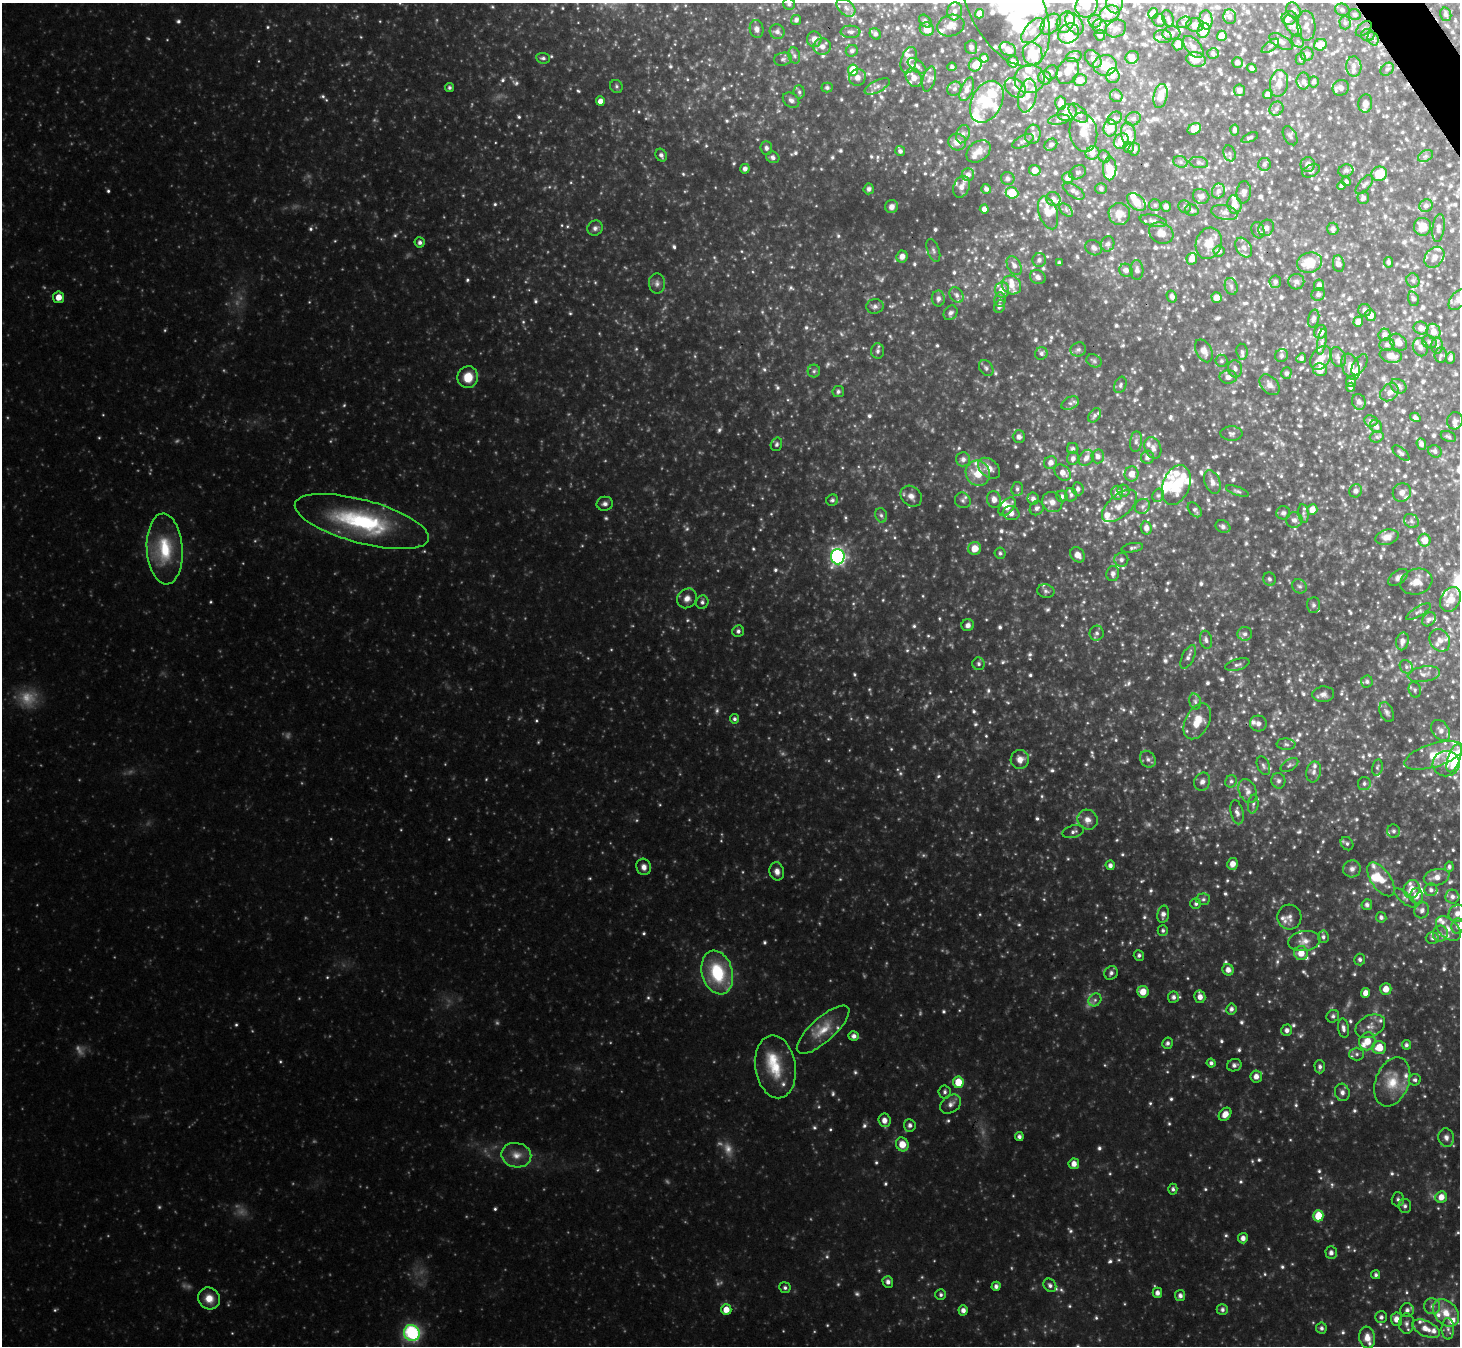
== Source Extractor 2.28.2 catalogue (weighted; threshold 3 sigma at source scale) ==
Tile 10 of 4 x 4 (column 2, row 3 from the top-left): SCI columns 1460-2917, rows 1640-2983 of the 5835 x 5826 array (HDU 1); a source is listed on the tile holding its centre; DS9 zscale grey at full resolution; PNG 1462 x 1348 px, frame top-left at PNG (2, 3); each listed source drawn as its Kron ellipse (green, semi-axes under 4 px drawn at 4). Shown black and unused: <1% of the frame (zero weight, under 3 of 4 exposures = <1% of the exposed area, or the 3 px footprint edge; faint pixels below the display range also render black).
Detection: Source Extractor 2.28.2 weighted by HDU 2 'WHT'; one run over the whole footprint, this tile lists its part. Background 0.145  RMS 0.021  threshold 0.0925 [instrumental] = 3 sigma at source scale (4.5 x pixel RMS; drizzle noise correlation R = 1.50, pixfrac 1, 0.05/0.05 arcsec/px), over >= 5 px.
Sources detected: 1276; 38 too faint to see at this stretch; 9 inside a brighter object's white glare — neither listed nor drawn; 145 inside a brighter listed object's ellipse — not listed separately; of the other 1084, all 500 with FLUX_AUTO >= 4.85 (the completeness limit of this list) listed and drawn (584 fainter detections not listed), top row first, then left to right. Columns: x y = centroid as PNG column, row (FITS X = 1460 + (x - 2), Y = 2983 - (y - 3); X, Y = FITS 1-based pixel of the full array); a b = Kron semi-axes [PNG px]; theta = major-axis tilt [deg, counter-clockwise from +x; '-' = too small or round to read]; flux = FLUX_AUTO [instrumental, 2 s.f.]
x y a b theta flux
1115 3 10 8 -87 10
789 4 6 5 - 5.6
1005 4 67 36 -63 230
1087 6 12 10 60 17
846 8 11 7 -41 10
1293 10 8 6 -50 6.3
1342 10 7 6 - 5.6
955 11 9 7 74 11
980 14 5 4 - 17
1109 14 10 8 24 31
1153 14 5 4 - 18
1446 14 7 5 -75 6
1355 15 6 5 - 5.2
1230 17 7 6 - 8.4
1168 18 8 5 -66 5.3
1289 18 7 7 - 9.7
796 20 5 5 - 6.9
1159 20 6 6 - 6.7
1206 20 9 6 -86 22
925 21 7 5 -45 5.4
1095 21 6 6 - 5.4
1066 22 11 8 62 16
1184 22 7 5 22 5.9
1345 23 6 5 - 4.9
1051 24 12 8 49 20
1074 24 12 7 -57 20
951 25 14 10 19 20
1195 25 9 6 -5 13
1293 26 12 6 -55 9.3
1306 26 15 9 -87 14
1100 27 7 7 - 12
757 29 9 7 -80 9.7
927 29 7 6 - 23
1116 29 10 8 26 9.3
1364 29 9 5 43 5.1
1033 30 15 8 49 18
1204 30 7 6 - 39
777 32 8 7 - 9.4
850 32 10 6 -2 7.1
1069 33 11 9 35 29
1171 33 9 7 7 8.6
875 34 6 5 - 6.9
1100 35 5 5 - 7.2
1368 35 6 6 - 6.2
1222 36 5 5 - 25
1163 37 9 6 -7 7.2
814 39 7 7 - 17
1373 39 7 5 -69 6
1298 41 7 5 -48 5
1281 42 13 6 -29 10
1178 44 6 5 - 16
1320 45 6 5 - 33
1270 46 10 4 36 6.3
822 47 9 8 - 13
971 47 7 6 - 5.8
1193 47 13 7 -49 12
1008 49 9 6 -30 14
852 51 6 5 - 6.7
1033 54 11 9 -74 64
1213 54 6 5 - 5.4
1307 54 7 6 - 8.4
794 55 8 6 -74 6.6
1074 56 8 5 15 6.5
1132 57 7 6 - 13
543 58 7 5 -7 5.7
984 58 4 4 - 7.1
783 59 9 6 11 6.9
1093 59 10 7 -49 9.8
1196 59 10 7 -13 21
1301 59 6 5 - 5.5
909 60 13 7 75 14
1013 62 6 5 - 13
1237 62 5 5 - 8.5
975 65 7 6 - 22
1105 65 12 10 4 36
917 66 11 5 -37 7
1354 66 10 7 -88 11
952 67 4 4 - 4.9
1252 68 5 4 - 7.2
1387 69 7 5 42 5.2
853 70 5 5 - 62
1068 71 14 10 61 25
1051 72 7 6 - 5.7
1113 76 7 6 - 9.2
857 77 8 8 - 10
914 78 10 7 -63 17
1045 78 7 6 - 15
929 79 13 6 75 8.9
1029 79 15 14 - 31
1080 80 7 6 - 21
1303 81 8 6 -90 8.5
1314 82 5 5 - 5.8
1279 83 13 9 81 19
616 86 7 6 - 5.1
877 86 14 6 27 8.9
449 87 4 4 - 4.9
827 88 5 5 - 5.3
1015 88 12 8 -39 13
1341 88 8 7 - 10
954 89 7 6 - 5.7
967 89 12 6 68 12
1239 90 6 5 - 11
799 92 6 5 - 5
1268 94 4 4 - 11
1027 95 17 9 79 22
1116 96 7 6 - 5.8
1161 96 12 7 77 22
791 100 9 7 -37 8.2
600 101 5 4 - 14
987 102 22 15 62 60
1061 103 7 5 84 16
1365 103 9 7 82 14
1276 109 7 6 - 6.7
1067 112 10 8 25 13
1078 113 11 7 -44 12
1114 118 7 6 - 5.3
1133 119 8 6 27 6.7
1059 120 11 5 8 6.6
1110 128 8 6 82 41
1194 129 7 5 29 34
1235 130 5 4 - 6.7
1083 132 20 13 -81 28
963 134 9 6 72 7.8
1033 134 10 7 76 10
1128 134 11 7 -80 33
1290 136 10 6 -61 5.8
1250 138 9 4 23 5
1023 141 11 5 28 6.9
1121 141 8 7 - 51
957 142 9 8 - 19
1051 145 7 5 38 6.7
1129 147 5 5 - 4.9
766 148 7 6 - 6.5
1134 149 6 5 - 9.4
900 151 5 5 - 6.4
979 151 13 9 37 19
1093 153 7 6 - 12
1230 153 8 6 -71 5.5
661 155 7 5 -59 6.9
1104 156 6 5 - 4.8
1426 156 8 5 27 5.8
773 157 7 5 -26 7.1
1180 162 7 5 -21 6
1199 162 9 5 -8 5.5
1264 164 6 6 - 5.4
1308 165 7 7 - 11
745 169 5 4 - 8
1110 169 11 7 88 49
1035 170 6 5 - 20
1311 171 9 6 24 6.6
1346 171 7 6 - 5.8
1078 172 9 6 27 6
1379 174 8 7 - 50
968 175 6 6 - 9.8
1008 178 7 6 - 6.4
1068 178 6 5 - 12
1346 182 4 4 - 5.8
1364 184 11 5 48 6.6
1341 186 4 4 - 5.2
962 187 11 8 70 12
869 189 5 5 - 6.1
986 189 5 5 - 6.6
1101 189 6 5 - 6.2
1074 191 12 6 -34 10
1218 191 7 6 - 8.4
1244 192 11 7 82 9.2
1012 193 6 5 - 70
1201 196 8 7 - 11
1363 198 6 5 - 7.6
1053 199 7 6 - 12
1137 202 11 7 -42 28
1155 205 6 6 - 5.2
1234 205 9 7 -79 21
1166 206 5 4 - 8.3
1426 206 7 6 - 8.3
892 207 7 6 - 10
1185 207 6 6 - 5.3
984 209 4 4 - 11
1066 210 8 5 -46 5.9
1192 210 7 5 -16 5.9
1225 212 13 7 -12 12
1048 213 17 9 -71 29
1119 214 11 10 - 24
1153 221 14 5 -12 8.1
1422 227 9 8 - 31
595 228 8 7 - 7.7
1266 228 8 7 - 9
1438 228 14 6 82 11
1333 229 6 5 - 7.3
1258 230 8 6 -72 5.7
1161 233 13 10 -26 18
420 242 5 5 - 7
1209 243 16 12 71 35
1108 244 8 6 70 5.7
1094 248 8 7 - 8.1
1244 248 11 7 -57 12
933 250 12 6 -70 7.3
1219 251 5 5 - 8
902 256 6 5 - 13
1434 257 11 8 50 13
1192 259 6 5 - 18
1039 260 7 6 - 7.4
1388 262 5 4 - 5.9
1059 263 4 3 - 5.2
1309 263 13 10 13 50
1339 264 8 5 -82 10
1014 265 10 6 -60 11
1126 270 7 6 - 9.4
1137 270 10 6 -87 8.5
1038 277 8 6 -27 9.1
1413 281 7 6 - 6
1275 282 6 6 - 6.3
1296 282 8 7 - 6.9
657 284 10 8 -90 8.7
1011 285 10 9 - 18
1319 285 6 5 - 10
1231 286 9 6 -74 5.9
1002 290 8 7 - 22
1318 294 7 6 - 6.6
956 295 8 6 -57 7.6
1172 296 6 5 - 7.6
58 297 5 5 - 20
1217 297 5 5 - 16
938 299 8 6 88 9.3
1413 299 7 5 -71 5.7
1000 300 7 5 84 5.8
1458 300 12 7 51 9.5
875 306 8 7 - 8.6
999 306 6 5 - 6.5
1365 310 6 6 - 7
950 313 8 6 53 7.3
1371 315 5 5 - 16
1314 318 9 5 74 7.5
1358 322 5 5 - 19
1421 328 7 6 - 13
1433 331 8 7 - 17
1320 332 7 6 - 18
1384 335 6 6 - 8.7
1322 341 13 4 80 7.2
1398 342 10 7 -43 18
1429 342 8 6 -24 6.4
1387 345 7 6 - 6.8
1437 346 8 5 -88 7.4
1420 347 9 7 -67 9.5
1078 349 8 7 - 6
878 351 8 6 87 6.8
1204 351 12 7 -61 14
1242 352 8 5 -82 5.9
1041 353 6 6 - 6
1281 355 7 6 - 5.8
1441 355 7 6 - 5.1
1391 356 11 7 -11 23
1338 357 10 7 -68 8.8
1301 358 5 4 - 6.1
1321 358 13 9 54 19
1450 358 6 4 85 7.5
1094 361 8 6 -28 5.3
1221 361 6 6 - 4.9
1360 365 12 6 58 7.4
1351 367 13 8 -69 25
986 368 9 6 -54 6.5
1235 369 8 7 - 8.9
1320 370 7 6 - 21
814 371 6 6 - 5.5
1286 373 6 5 - 4.9
468 377 11 10 - 37
1228 377 8 7 - 9.6
1351 381 6 5 - 6.3
1120 385 8 5 69 5.7
1269 385 12 8 -47 12
1398 386 8 6 -34 7.3
1351 387 4 4 - 7
838 392 6 5 - 5
1389 392 10 8 44 9.9
1359 402 8 7 - 8.4
1070 403 9 6 25 7.5
1095 415 8 5 52 5.8
1415 417 5 4 - 6.1
1371 421 7 5 -9 5.5
1455 421 9 8 - 7.4
1376 426 7 6 - 7.7
1232 433 11 7 -2 7.3
1448 436 8 5 -24 4.9
1019 437 6 6 - 8.8
1377 437 7 5 18 4.9
1136 442 10 6 84 7.1
776 444 7 5 73 5.4
1421 444 6 4 -68 8.4
1073 448 6 5 - 5.2
1153 448 11 8 -67 11
1435 451 7 6 - 6.2
1401 453 10 5 -39 5.8
1098 456 7 6 - 9.8
1147 457 6 6 - 9.4
1073 458 7 6 - 8.3
1086 458 9 6 56 11
963 459 7 7 - 9.4
1051 463 6 6 - 12
989 468 12 8 -41 21
978 473 13 12 - 45
1063 473 9 7 -43 16
1131 474 7 7 - 18
1212 482 12 7 -68 12
1176 485 20 13 69 74
1017 489 7 6 - 6.1
1078 489 6 5 - 7.2
1123 491 6 6 - 5
1237 491 12 4 -19 5.1
1356 491 7 6 - 7.6
1402 492 9 9 - 12
1117 493 7 6 - 11
1071 495 7 6 - 5
1158 495 7 5 67 5
911 496 11 9 -44 15
1062 496 5 5 - 5.7
1033 499 6 5 - 8.3
832 500 6 5 - 5.6
963 500 8 7 - 7.2
994 500 8 6 -79 13
1052 502 10 10 - 16
605 504 8 7 - 7.9
1119 506 21 11 41 28
1143 506 8 7 - 6.6
1007 507 11 6 49 23
1037 508 7 6 - 7.3
1312 509 5 5 - 18
1195 510 9 5 -51 5.7
1011 513 8 7 - 12
1283 513 7 6 - 6.7
1303 513 9 5 -84 5.6
881 515 7 5 -73 6
1294 520 8 7 - 9.1
362 521 69 21 -15 240
1411 521 8 6 -37 5.7
1223 527 8 6 -27 6.4
1146 528 7 5 -81 11
1387 537 11 7 15 18
1425 540 6 6 - 19
974 548 6 6 - 26
1132 548 11 4 10 5.3
165 549 35 18 -86 97
1000 553 6 5 - 5.1
1078 555 8 6 -52 16
838 557 8 7 - 540
1121 560 7 7 - 8
1113 574 8 6 80 9.6
1398 577 11 6 38 8.8
1269 579 7 6 - 5.1
1416 582 16 12 17 25
1299 586 8 6 -39 6
1046 591 9 7 -14 6
687 598 10 9 - 14
1451 599 13 9 63 27
702 602 7 6 - 6.2
1314 605 7 6 - 6.2
1418 612 14 4 30 6.2
1429 619 8 6 51 6.3
968 625 6 6 - 8.9
738 631 6 5 - 6.2
1097 633 7 7 - 6.5
1245 634 7 7 - 7
1206 640 9 6 -77 6.6
1440 640 12 10 -58 16
1402 641 9 6 79 11
1188 657 13 6 64 8.3
979 664 6 6 - 5.2
1237 665 12 5 16 7
1406 667 7 6 - 5.8
1424 674 16 7 9 13
1367 681 6 6 - 5.5
1415 690 8 6 -72 4.9
1323 694 11 8 5 10
1195 701 8 6 -74 6
1387 712 10 6 -65 6.8
734 719 5 4 - 5
1197 721 19 12 62 39
1258 724 8 8 - 9.9
1441 730 11 8 -53 13
1286 744 9 6 -3 5.8
1434 755 30 11 17 51
1454 758 15 6 70 64
1020 759 9 9 - 18
1148 759 9 7 -54 8.3
1446 764 13 13 - 27
1289 765 10 5 31 5.7
1263 766 10 6 -67 6.2
1377 767 8 5 79 4.9
1314 772 10 7 77 8.7
1231 781 6 5 - 5.2
1278 781 8 7 - 6.5
1202 782 9 8 - 8.6
1364 783 6 6 - 6.1
1248 791 12 8 -66 12
1253 804 9 5 83 5.4
1237 812 12 6 -76 8.4
1087 820 10 9 - 15
1393 831 7 6 - 5
1073 832 11 6 16 7.1
1347 844 7 6 - 5.2
1232 864 6 5 - 17
1110 865 5 4 - 7.6
644 867 8 7 - 12
1449 867 5 4 - 5.4
1352 869 9 8 - 9.4
777 871 9 7 -77 13
1437 877 13 8 14 17
1381 879 19 9 -55 35
1412 889 9 8 - 22
1431 890 6 6 - 7.2
1416 896 7 6 - 17
1452 897 7 7 - 9
1405 898 13 5 -41 6.4
1203 899 7 5 4 5.2
1196 904 5 5 - 5.1
1367 905 5 5 - 6.5
1422 910 8 7 - 9.1
1457 913 9 8 - 13
1163 914 9 6 78 9.6
1289 917 12 12 - 13
1381 917 5 5 - 6.6
1458 926 7 6 - 8.1
1448 929 15 9 -44 18
1163 930 5 5 - 4.9
1440 934 8 7 - 8.8
1323 937 6 5 - 5.5
1432 938 6 5 - 5.1
1304 941 16 10 8 21
1301 953 7 7 - 26
1139 955 5 5 - 5.6
1360 959 6 5 - 6
1228 970 6 5 - 12
717 973 22 15 -74 120
1111 973 7 6 - 7
1386 989 6 5 - 19
1143 992 5 5 - 25
1366 993 5 4 - 16
1173 997 6 5 - 7.2
1200 997 6 5 - 13
1095 1000 7 6 - 6.6
1231 1009 5 5 - 7
1333 1016 7 6 - 5.7
1370 1026 16 10 26 18
1343 1028 10 5 -81 8.5
823 1030 33 12 42 46
1287 1030 6 5 - 8.4
854 1036 5 5 - 8.4
1367 1041 9 8 - 28
1167 1043 6 5 - 5.9
1406 1045 5 4 - 5.2
1379 1047 7 6 - 36
1357 1054 7 6 - 6.6
1211 1063 4 4 - 5.6
1234 1065 7 6 - 7.2
775 1067 31 20 -81 73
1320 1067 7 5 -89 6.1
1256 1076 6 6 - 13
1415 1080 6 6 - 5.6
958 1082 6 5 - 45
1392 1082 25 16 69 52
945 1092 6 6 - 5.8
1342 1092 9 7 -75 9.7
951 1104 11 8 37 12
1225 1114 7 5 49 18
884 1120 7 6 - 14
910 1125 6 6 - 7.6
1019 1137 4 4 - 6.5
1446 1137 9 7 -78 9.8
902 1144 7 6 - 28
516 1155 15 12 -11 24
1074 1164 5 5 - 14
1173 1189 5 4 - 5
1441 1197 6 5 - 20
1398 1199 7 6 - 6.3
1405 1206 7 6 - 6.8
1318 1216 5 5 - 51
1243 1238 5 5 - 10
1331 1253 6 5 - 8.7
1376 1275 4 4 - 5.1
888 1282 6 5 - 8.5
1050 1285 7 6 - 7.6
996 1286 4 4 - 7.1
785 1288 5 5 - 5.5
1157 1293 5 5 - 9.4
941 1295 5 5 - 4.9
1180 1296 5 5 - 8.6
209 1298 11 10 - 25
1432 1306 8 8 - 9.9
1222 1309 6 5 - 6.4
726 1310 5 5 - 22
963 1310 5 4 - 10
1407 1310 7 7 - 8.6
1446 1313 15 11 -48 34
1381 1317 6 6 - 6.3
1396 1319 6 5 - 16
1406 1324 10 7 90 10
1321 1328 5 5 - 6.1
1426 1329 15 7 -25 21
1448 1329 11 6 -89 9.1
412 1333 8 7 - 210
1367 1338 11 8 -82 20
Isophote crosses this tile's border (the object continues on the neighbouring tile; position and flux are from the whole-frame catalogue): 6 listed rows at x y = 1115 3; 789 4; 1005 4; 1087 6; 1458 300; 1457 913
Unlisted compact peaks at least as high as the median listed source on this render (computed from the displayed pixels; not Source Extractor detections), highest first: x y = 1268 1249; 980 914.